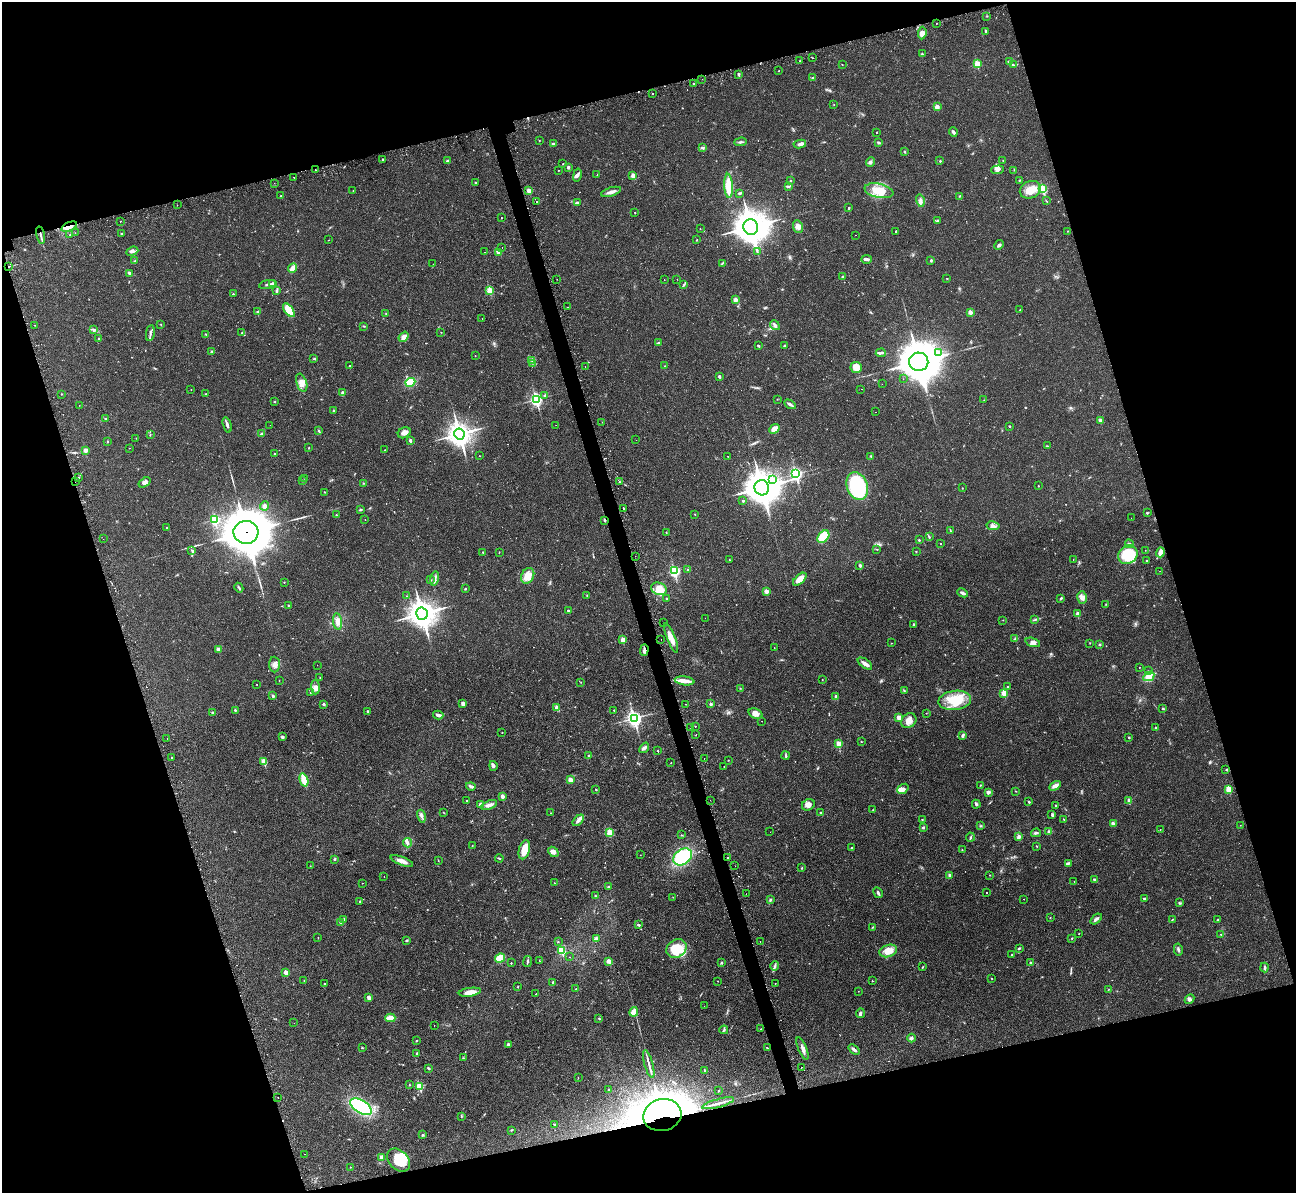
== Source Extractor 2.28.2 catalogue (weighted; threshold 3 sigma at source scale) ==
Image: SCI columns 14-5187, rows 305-5067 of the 5239 x 5221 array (HDU 1 of 3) = the unmasked area's bounding box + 8 px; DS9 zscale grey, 4 x 4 block average (1 PNG px = mean of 4 x 4 image px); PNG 1298 x 1195 px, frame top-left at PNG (2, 2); each listed source drawn as its Kron ellipse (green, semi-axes under 4 px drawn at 4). Shown black and unused: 34% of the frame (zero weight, under 2 of 3 exposures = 3% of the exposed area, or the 3 px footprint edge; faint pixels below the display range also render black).
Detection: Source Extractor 2.28.2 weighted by HDU 2 'WHT'. Background 0.0282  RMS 0.004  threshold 0.0182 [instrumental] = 3 sigma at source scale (4.5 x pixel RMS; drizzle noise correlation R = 1.50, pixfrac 1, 0.05/0.05 arcsec/px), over >= 5 px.
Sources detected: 625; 2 too faint to see at this stretch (4 x 4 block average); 2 inside a brighter object's white glare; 15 cosmic-ray / hot-pixel residue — neither listed nor drawn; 9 coinciding with a brighter row at this scale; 14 inside a brighter listed object's ellipse — not listed separately; of the other 583, all 500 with FLUX_AUTO >= 0.643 (the completeness limit of this list) listed and drawn (83 fainter detections not listed), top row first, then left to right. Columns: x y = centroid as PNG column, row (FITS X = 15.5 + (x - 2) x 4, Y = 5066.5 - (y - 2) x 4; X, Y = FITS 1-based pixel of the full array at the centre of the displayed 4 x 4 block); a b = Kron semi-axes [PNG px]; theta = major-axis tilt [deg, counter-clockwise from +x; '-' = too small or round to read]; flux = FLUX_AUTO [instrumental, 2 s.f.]
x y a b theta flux
987 16 2 2 - 0.77
937 23 2 2 - 0.93
986 31 4 2 - 2.9
922 33 6 4 85 15
922 54 2 2 - 3.2
813 58 2 2 - 0.78
799 61 2 2 - 0.97
1009 62 3 2 - 2.3
842 64 2 2 - 0.82
977 64 2 2 - 75
1013 65 3 2 - 4.2
779 71 2 2 - 0.83
739 74 2 2 - 9.7
813 78 3 2 - 4.5
702 79 2 2 - 1.5
694 84 2 2 - 3
653 94 2 2 - 3
834 104 2 2 - 0.71
937 107 2 2 - 33
877 132 2 2 - 1.3
953 132 4 2 - 6.9
539 140 2 2 - 0.99
741 142 6 2 5 4
879 143 4 2 - 3.3
553 144 4 2 - 3.5
800 144 6 3 9 6
702 147 3 2 - 2.5
905 152 3 2 - 1.9
382 159 2 2 - 4.3
1003 160 2 2 - 1.1
447 161 2 2 - 4.8
940 161 2 2 - 3.6
870 162 5 4 - 5.7
563 164 2 2 - 0.8
568 167 2 2 - 13
316 170 2 2 - 2.9
558 170 2 2 - 0.82
997 170 6 3 4 7
1014 170 2 2 - 0.94
577 175 6 3 75 6.3
597 175 2 2 - 0.71
633 176 2 2 - 34
294 177 2 2 - 2.2
791 180 2 2 - 1.5
1020 181 3 2 - 0.78
274 183 2 2 - 1.2
476 183 2 2 - 2.5
728 186 12 4 -87 47
789 186 4 3 - 3
1042 189 2 2 - 140
353 190 2 2 - 0.75
1030 190 11 8 23 30
529 191 2 2 - 31
879 191 14 7 -12 47
611 192 10 3 16 11
739 193 3 2 - 2.4
281 196 2 2 - 1.7
960 196 3 2 - 1.6
920 201 6 3 -76 6.7
1046 201 3 2 - 1
536 202 2 2 - 27
578 203 3 2 - 2.9
177 205 2 2 - 1.1
849 208 2 2 - 5.9
635 212 2 2 - 1
501 218 2 2 - 0.92
120 221 2 2 - 2.7
937 221 3 2 - 1.9
69 227 8 3 21 17
751 227 8 7 - 4200
798 227 6 5 - 13
700 229 2 2 - 1
1068 231 2 2 - 0.77
895 232 2 2 - 0.67
75 233 2 2 - 1.2
121 233 2 2 - 3.7
70 234 2 2 - 2.1
41 235 8 2 -76 9.1
855 235 2 2 - 0.86
328 240 2 2 - 0.77
697 240 2 2 - 1.7
999 245 5 3 - 4.8
502 247 2 2 - 1.1
132 251 6 2 20 4.6
757 251 2 2 - 1.4
485 252 2 2 - 1.7
498 252 3 2 - 8.4
866 259 5 3 - 6.4
931 260 2 2 - 3.3
135 261 4 2 - 1.7
433 264 2 2 - 1
722 264 2 2 - 1.1
9 266 3 2 - 1.8
293 268 5 3 - 14
129 273 3 2 - 8.8
842 277 2 2 - 0.87
947 278 2 2 - 1.2
557 279 2 2 - 0.8
677 279 2 2 - 0.73
664 280 2 2 - 1.5
272 284 3 2 - 9.1
268 285 9 2 11 5.5
684 285 3 2 - 2.4
490 290 2 2 - 87
277 291 2 2 - 4
233 294 2 2 - 3
735 300 2 2 - 30
567 307 2 2 - 0.82
289 310 8 4 -54 51
1020 310 2 2 - 2.3
257 311 3 2 - 1.5
970 312 2 2 - 31
386 314 3 2 - 1.9
482 318 2 2 - 0.84
161 324 2 2 - 0.79
34 325 2 2 - 1.5
775 325 5 3 - 6.1
364 326 3 2 - 1.6
94 330 3 3 - 3.4
441 332 2 2 - 0.87
150 333 8 2 81 5.4
242 333 2 2 - 1.5
206 334 3 2 - 1.7
404 337 6 3 51 12
99 339 2 2 - 1.4
658 343 3 2 - 1.9
758 346 3 2 - 2.6
785 346 3 2 - 2.2
212 351 3 2 - 2
881 353 5 2 - 4.4
939 353 2 2 - 2.3
475 356 2 2 - 1.5
314 359 3 2 - 1.6
532 360 2 2 - 1.2
919 362 9 9 - 8500
533 363 3 2 - 1.2
349 366 2 2 - 1.7
585 366 2 2 - 2.4
665 366 2 2 - 1.2
856 367 6 5 - 36
719 376 2 2 - 5.9
903 379 2 2 - 1.8
410 382 5 4 - 44
302 383 9 5 -71 17
882 384 2 2 - 1.7
191 389 2 2 - 0.82
861 389 2 2 - 0.9
343 393 2 2 - 17
61 394 2 2 - 1.2
205 394 3 2 - 1.6
545 396 2 2 - 4.8
536 399 3 2 - 500
777 399 2 2 - 0.71
984 400 2 2 - 0.88
275 401 2 2 - 1.2
790 404 6 3 -31 6.1
79 405 2 2 - 0.77
333 411 3 2 - 2.2
876 412 2 2 - 1.1
106 419 3 2 - 2.2
1100 420 2 2 - 12
602 422 2 2 - 0.71
227 425 8 2 -74 6.1
270 425 2 2 - 0.66
556 425 2 2 - 1.3
1009 426 2 2 - 1.8
774 429 5 4 - 23
319 431 3 2 - 2.3
404 433 7 5 32 9.6
150 434 2 2 - 0.72
262 434 3 2 - 5.7
459 434 5 5 - 2000
136 438 2 2 - 0.73
410 440 2 2 - 15
636 440 2 2 - 4.2
107 442 2 2 - 2.6
1047 446 3 2 - 1.7
129 448 2 2 - 1.5
309 448 2 2 - 2.1
85 450 2 2 - 28
384 450 2 2 - 0.78
275 454 2 2 - 2.1
479 456 2 2 - 1.1
728 456 2 2 - 0.82
871 456 2 2 - 2.5
796 474 3 2 - 480
79 477 2 2 - 1.1
305 479 2 2 - 0.84
772 480 4 3 - 5.7
75 481 2 2 - 1.6
302 481 4 2 - 1.6
144 482 6 4 34 8.8
619 482 3 2 - 2.2
364 483 2 2 - 0.96
857 486 14 10 -70 210
1038 486 2 2 - 2.2
762 488 8 7 - 4400
962 488 2 2 - 1.1
324 492 2 2 - 1.5
743 501 3 2 - 2.2
265 506 4 4 - 7.9
624 508 2 2 - 11
360 510 2 2 - 1.3
1147 513 2 2 - 2.1
695 514 2 2 - 1.1
336 515 2 2 - 3.1
1131 518 2 2 - 0.67
215 520 3 2 - 230
365 520 2 2 - 0.99
604 520 2 2 - 8.7
993 526 6 4 -10 8.4
167 528 2 2 - 3.2
950 530 3 2 - 1.5
246 532 12 11 - 10000
666 533 2 2 - 1.2
823 537 7 5 49 46
929 537 3 2 - 2.2
103 539 2 2 - 0.93
919 540 2 2 - 2
941 544 2 2 - 1.1
1129 544 4 2 - 4.2
877 549 2 2 - 1.1
192 550 3 2 - 2.5
1145 550 2 2 - 0.64
916 551 2 2 - 1.9
483 552 2 2 - 1.4
499 552 2 2 - 0.69
1160 552 5 3 - 15
1128 555 10 8 38 83
635 556 2 2 - 0.97
729 559 2 2 - 0.93
1073 559 2 2 - 0.65
1147 560 2 2 - 1.4
860 565 2 2 - 12
688 570 2 2 - 1.9
674 571 3 2 - 340
1160 571 2 2 - 0.79
528 576 8 6 62 32
435 578 7 2 78 6
800 579 8 4 43 24
430 580 3 2 - 1.6
284 582 2 2 - 1.2
239 588 5 2 - 2.9
465 589 2 2 - 4.9
659 589 8 6 -23 22
766 591 2 2 - 31
963 593 5 2 - 6.3
587 595 2 2 - 1.1
406 596 2 2 - 0.86
1061 598 3 2 - 3.2
1082 598 6 4 -76 10
667 599 2 2 - 3.6
1106 604 2 2 - 0.93
289 605 3 2 - 1.8
568 610 2 2 - 5.7
422 614 6 5 - 2800
1078 614 2 2 - 24
705 618 2 2 - 0.79
1035 619 3 2 - 2.4
1003 620 2 2 - 1.1
338 621 8 4 -82 13
663 623 2 2 - 2.4
913 624 3 2 - 1.5
671 638 16 3 -68 22
1015 638 3 2 - 2.7
661 639 2 2 - 1.3
623 640 2 2 - 44
1033 642 8 4 -17 9.8
891 643 2 2 - 0.74
1090 643 2 2 - 0.7
1100 645 2 2 - 2.2
774 647 2 2 - 0.66
218 649 2 2 - 21
644 650 6 3 89 6.2
865 663 8 3 -36 11
275 665 8 5 -87 11
317 665 2 2 - 0.79
1139 667 2 2 - 0.99
1148 671 2 2 - 1.5
1149 676 6 4 28 23
320 678 2 2 - 1.2
279 680 2 2 - 0.7
822 680 2 2 - 1
685 681 10 4 -8 16
581 682 2 2 - 0.72
257 684 2 2 - 1.9
1008 686 2 2 - 1.6
315 687 7 4 -89 12
740 688 2 2 - 0.82
904 690 3 2 - 1.4
310 693 2 2 - 0.77
1004 693 2 2 - 61
273 696 4 2 - 3.9
836 697 2 2 - 17
955 700 16 9 6 59
324 704 2 2 - 8.2
463 704 3 3 - 7.9
685 704 2 2 - 2.9
711 704 2 2 - 14
557 708 2 2 - 37
1163 709 3 2 - 2.5
235 710 2 2 - 4.1
614 710 2 2 - 2.6
368 711 3 2 - 1.8
212 713 2 2 - 2.5
926 713 2 2 - 1.3
755 714 7 5 -21 13
438 715 5 2 - 9
899 717 2 2 - 36
634 718 3 3 - 730
762 721 2 2 - 0.68
909 721 8 6 41 20
695 726 2 2 - 0.87
691 728 2 2 - 1.3
1156 728 2 2 - 5.8
502 733 2 2 - 1.8
696 735 2 2 - 3.8
963 735 3 2 - 5.6
282 737 3 3 - 3.6
1129 737 2 2 - 1.7
167 739 2 2 - 1
861 742 2 2 - 0.95
839 744 2 2 - 62
644 748 6 3 51 6.2
658 751 2 2 - 3.4
589 756 2 2 - 10
786 756 4 2 - 2.8
172 757 2 2 - 2.5
704 759 2 2 - 0.74
728 760 3 2 - 0.78
264 762 2 2 - 62
671 763 2 2 - 1.4
493 766 5 3 - 5.3
724 767 2 2 - 1.1
1226 769 2 2 - 1.1
304 780 7 3 -73 44
570 780 3 2 - 14
980 785 2 2 - 1.5
471 786 5 3 - 4.7
1055 786 6 3 30 12
596 789 2 2 - 3.7
903 789 6 4 37 10
1229 789 2 2 - 72
1016 791 2 2 - 1.3
988 792 3 3 - 8.4
502 796 2 2 - 23
710 800 2 2 - 0.85
1129 800 2 2 - 19
466 801 2 2 - 1.7
1029 802 3 2 - 2.2
481 804 2 2 - 22
976 804 4 3 - 4.1
489 805 8 3 22 9.3
808 805 6 5 - 11
1055 806 3 2 - 1.5
873 810 2 2 - 1.2
821 812 3 2 - 1.8
444 813 2 2 - 1.1
551 813 2 2 - 0.82
1052 815 3 3 - 2.7
421 816 6 3 -77 6.3
922 819 2 2 - 1.4
1064 819 4 2 - 1.1
578 820 7 3 45 7.5
1113 823 4 3 - 4.4
1240 825 2 2 - 0.68
980 826 2 2 - 1.5
923 827 2 2 - 3.9
1160 829 2 2 - 0.99
609 832 2 2 - 77
770 832 2 2 - 1.1
1049 832 2 2 - 16
1036 833 5 2 - 4.3
681 835 2 2 - 1
970 837 5 2 - 3.2
1019 837 2 2 - 21
407 843 5 2 - 3.9
472 846 2 2 - 0.94
1037 846 3 2 - 1.3
852 848 2 2 - 1.5
524 850 10 5 75 35
962 850 2 2 - 2.1
553 852 6 4 -42 12
640 855 2 2 - 1.3
682 857 10 7 36 170
728 857 2 2 - 2.7
499 858 4 2 - 2.7
335 859 3 2 - 2.1
438 860 3 2 - 1.2
402 861 12 3 -21 16
1068 863 4 2 - 3.5
310 866 2 2 - 0.72
735 866 2 2 - 0.65
802 868 2 2 - 1.6
950 875 4 3 - 4.2
990 875 2 2 - 0.97
384 877 2 2 - 1.2
1095 880 3 3 - 4.4
1074 881 2 2 - 2.3
362 883 2 2 - 1.1
554 883 2 2 - 1.5
609 886 3 2 - 1.6
878 893 5 2 - 6.3
986 893 2 2 - 1.2
746 894 2 2 - 0.73
595 896 2 2 - 1.5
673 897 2 2 - 0.75
1145 898 3 2 - 2
1024 899 2 2 - 0.9
770 900 3 2 - 2.6
360 901 2 2 - 4.6
1179 903 3 2 - 2.7
1050 918 2 2 - 0.79
1096 919 6 2 39 6.7
1172 919 2 2 - 1.3
344 920 3 2 - 3.1
1218 920 3 2 - 2.6
341 922 2 2 - 11
638 925 3 2 - 3
873 927 2 2 - 1.5
1079 934 2 2 - 0.94
1221 934 2 2 - 1
318 938 3 2 - 0.82
1072 938 2 2 - 2.9
596 939 4 3 - 3.8
406 940 3 2 - 2.1
558 941 2 2 - 1
760 941 2 2 - 0.92
1019 948 3 2 - 2.9
676 949 10 8 31 68
1178 949 6 2 -79 3.9
561 950 2 2 - 150
888 951 9 6 18 24
1012 955 3 2 - 1.9
569 957 2 2 - 0.72
500 958 5 4 - 36
539 960 2 2 - 0.84
609 961 3 3 - 9.2
527 962 5 2 - 3
511 963 2 2 - 2.6
721 963 2 2 - 6.3
1031 963 2 2 - 8.6
775 966 4 2 - 3.9
922 967 2 2 - 1.7
1265 967 5 2 - 4.8
286 973 2 2 - 37
992 979 2 2 - 1
304 980 2 2 - 1.5
718 981 2 2 - 1.3
872 981 2 2 - 2.2
553 982 2 2 - 6.7
775 983 2 2 - 2
324 984 2 2 - 1.6
518 987 2 2 - 1.5
576 989 2 2 - 1.9
1108 990 2 2 - 0.74
858 991 2 2 - 0.8
470 992 11 3 8 22
536 994 2 2 - 1.5
369 998 4 3 - 7
1189 999 5 3 - 4.9
704 1006 2 2 - 1.1
634 1012 5 3 - 24
860 1013 5 3 - 4.8
390 1018 5 2 - 44
599 1018 2 2 - 2
294 1023 2 2 - 0.65
434 1026 2 2 - 1.1
761 1029 2 2 - 1.1
724 1030 4 2 - 2.6
912 1038 4 2 - 3.7
416 1041 3 2 - 1.6
508 1044 2 2 - 12
362 1048 3 2 - 1.7
767 1048 2 2 - 1.1
802 1049 12 3 -67 10
854 1049 6 2 -40 7.7
417 1054 3 2 - 3.6
463 1058 2 2 - 1.2
649 1064 14 2 -74 11
801 1067 2 2 - 2.9
429 1068 4 2 - 2.4
704 1070 3 2 - 2.7
578 1078 2 2 - 0.95
409 1085 2 2 - 1.5
420 1086 2 2 - 130
609 1089 2 2 - 1.5
719 1090 2 2 - 0.77
278 1098 2 2 - 0.7
718 1103 16 2 15 11
361 1107 12 6 -32 200
662 1115 19 16 13 3900
461 1116 2 2 - 1.4
554 1124 2 2 - 1.8
511 1130 3 2 - 1.9
423 1135 3 2 - 2.6
304 1154 2 2 - 2.6
382 1157 2 2 - 31
398 1160 13 9 -46 63
350 1167 2 2 - 1.5
Overlapping masked pixels (flux is a lower limit): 7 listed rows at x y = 69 227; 9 266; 75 481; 604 520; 246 532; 644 650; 662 1115
Diffuse or blended objects may show on this block-average render without a row.